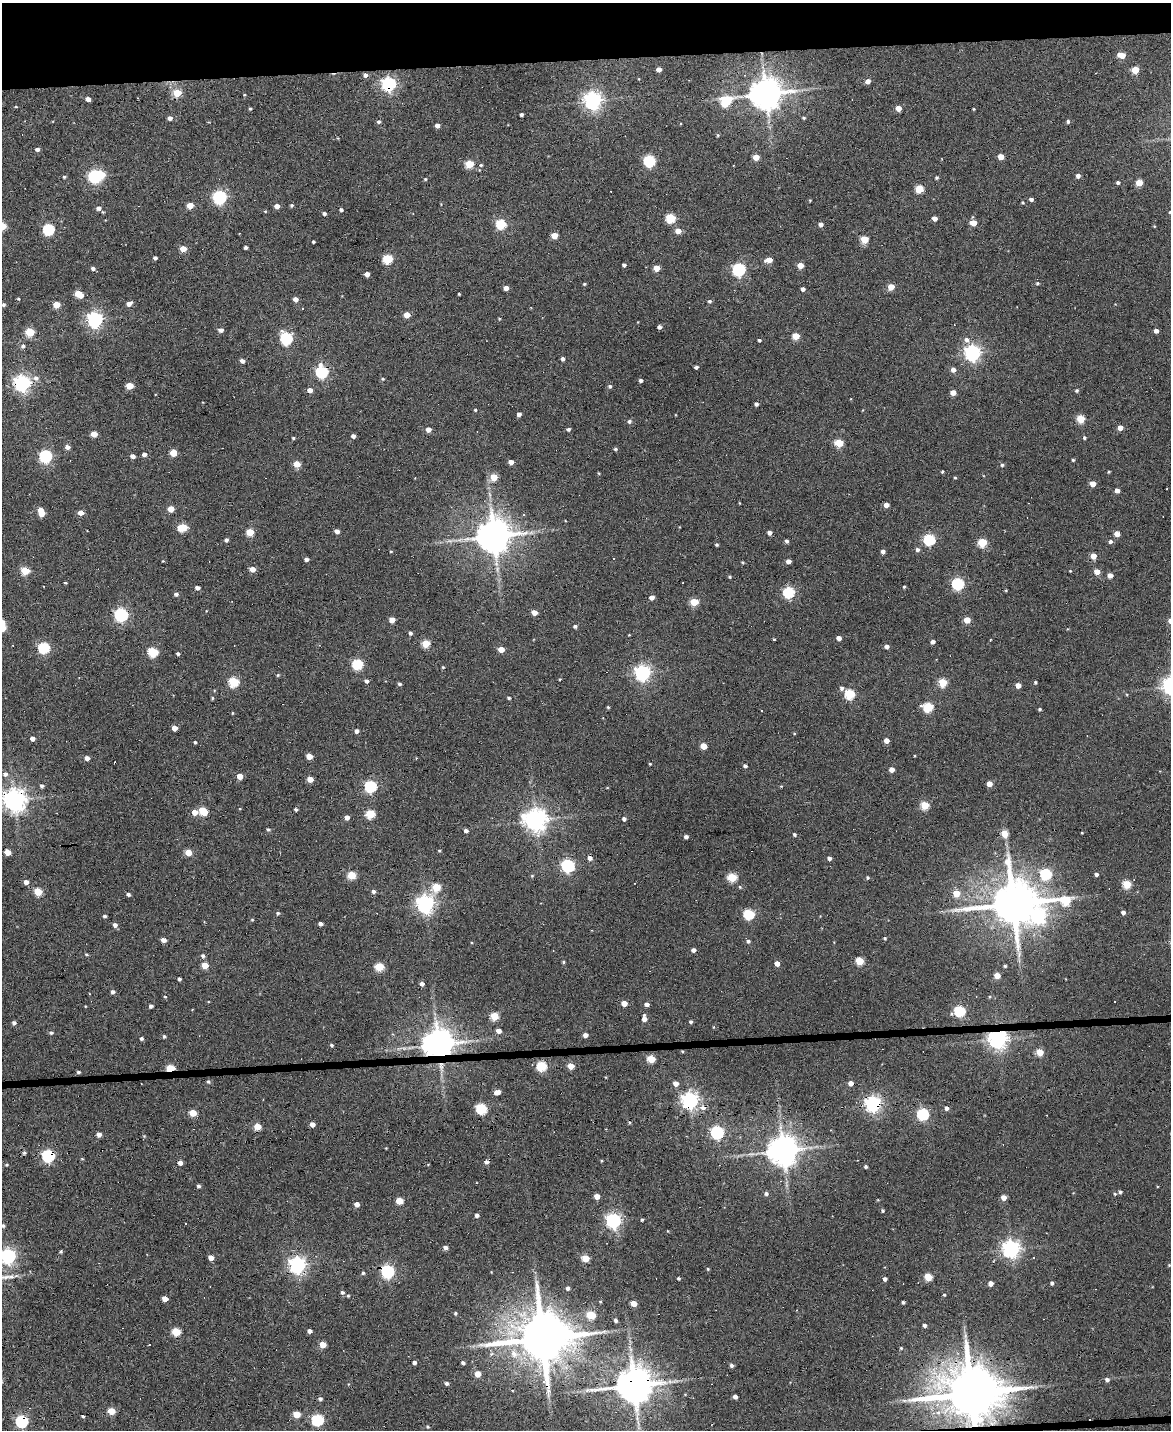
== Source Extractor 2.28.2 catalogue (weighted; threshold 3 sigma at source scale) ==
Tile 3 of 4 x 3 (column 3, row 1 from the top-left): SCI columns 2337-3505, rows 2987-4414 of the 4673 x 4652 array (HDU 1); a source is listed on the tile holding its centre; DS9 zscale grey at full resolution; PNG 1173 x 1432 px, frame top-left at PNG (2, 3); no overlay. Shown black and unused: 5% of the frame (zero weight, under 3 of 6 exposures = <1% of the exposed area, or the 3 px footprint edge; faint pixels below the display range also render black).
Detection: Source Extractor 2.28.2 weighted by HDU 2 'WHT'; one run over the whole footprint, this tile lists its part. Background 0.137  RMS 0.0091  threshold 0.0372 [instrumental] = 3 sigma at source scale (4.09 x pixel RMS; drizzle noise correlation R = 1.36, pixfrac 0.8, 0.05/0.05 arcsec/px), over >= 5 px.
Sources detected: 456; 1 too faint to see at this stretch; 2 inside a brighter object's white glare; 27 cosmic-ray / hot-pixel residue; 1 long thin detection or spike segment (spike, bleed or trail) — not listed; the other 425 listed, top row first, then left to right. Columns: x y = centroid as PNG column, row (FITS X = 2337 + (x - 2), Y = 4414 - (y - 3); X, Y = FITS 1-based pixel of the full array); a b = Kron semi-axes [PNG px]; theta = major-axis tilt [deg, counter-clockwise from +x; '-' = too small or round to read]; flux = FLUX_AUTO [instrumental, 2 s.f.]
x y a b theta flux
1122 55 6 4 -14 12
659 69 4 4 - 5.5
1135 70 5 5 - 21
365 75 5 5 - 3.1
868 81 4 4 - 5
389 84 6 6 - 210
177 93 5 5 - 25
766 93 9 9 - 1900
88 99 4 4 - 4.8
593 100 7 6 - 410
727 100 9 6 9 42
250 108 3 3 - 1
898 108 4 4 - 8.9
974 109 3 3 - 0.73
521 115 3 3 - 1.8
170 118 4 4 - 4
804 118 4 3 - 1.1
1068 121 4 4 - 1.6
379 122 5 4 - 1.7
437 125 4 4 - 4.4
718 135 5 4 - 1.1
37 149 4 3 - 3.3
756 157 4 4 - 12
1001 157 4 4 - 10
649 161 6 5 - 100
469 164 5 5 - 29
481 165 5 4 - 1.1
95 176 6 6 - 140
1078 176 4 4 - 3.4
64 177 4 4 - 1.2
936 178 4 4 - 1.3
425 179 4 4 - 1
1118 182 4 4 - 2.1
1139 183 5 4 - 20
919 189 5 5 - 27
220 197 6 6 - 180
1031 199 4 3 - 2.6
810 200 3 3 - 0.76
1023 202 4 4 - 0.96
190 205 5 4 - 11
292 205 4 4 - 1.4
277 206 4 4 - 6.5
99 208 5 4 - 3.1
341 210 4 4 - 1.8
265 211 5 4 - 0.83
103 212 4 4 - 0.78
1170 212 4 3 - 0.81
324 213 4 4 - 2.2
413 213 3 3 - 0.76
671 218 5 5 - 43
935 218 4 4 - 6
973 223 5 5 - 10
501 224 5 5 - 60
821 224 4 4 - 3.9
2 226 5 5 - 26
1154 226 4 3 - 0.71
48 230 5 5 - 89
678 231 5 5 - 8.1
554 236 5 4 - 15
864 239 5 5 - 26
313 242 3 3 - 1.2
246 247 3 3 - 1.9
183 249 5 4 - 14
155 258 4 4 - 2.2
388 259 5 5 - 55
769 260 6 4 9 9.8
624 265 4 4 - 2.3
800 265 5 4 - 11
93 268 5 4 - 2.5
656 268 5 4 - 11
739 269 6 6 - 150
367 274 4 4 - 5.1
1037 283 5 4 - 1.4
584 284 4 3 - 1.1
891 287 4 4 - 15
506 288 4 4 - 5.1
803 289 4 4 - 3.1
79 294 6 4 -34 23
459 294 3 3 - 0.81
18 299 4 3 - 0.91
295 299 4 4 - 5.3
709 301 5 4 - 1.7
129 304 6 5 - 4.6
3 305 4 4 - 1.7
56 305 5 4 - 18
303 308 2 2 - 0.67
407 315 5 4 - 10
499 318 3 3 - 0.73
95 319 6 6 - 290
659 327 4 4 - 3.5
221 330 5 4 - 3.8
1156 331 4 4 - 3.8
30 332 5 5 - 34
796 336 5 4 - 19
286 338 6 6 - 110
759 340 4 3 - 1.7
966 340 8 7 - 3.9
23 346 6 5 - 2.3
973 353 6 6 - 300
563 359 4 3 - 2.7
242 361 4 4 - 4
696 367 4 3 - 2.4
953 370 5 5 - 5.3
322 372 6 6 - 120
36 378 8 7 - 4.3
383 379 5 4 - 1.1
641 380 3 3 - 2.4
22 383 6 6 - 310
129 386 5 4 - 22
610 386 5 5 - 1.7
310 390 4 4 - 5.8
1077 391 5 4 - 1.6
953 392 4 4 - 9
756 404 4 4 - 2.4
475 410 4 4 - 0.95
863 410 4 2 - 0.58
519 414 4 4 - 4.3
1081 419 5 5 - 32
629 421 5 5 - 2
1120 428 4 4 - 7.1
428 429 4 4 - 6.2
568 429 4 4 - 2.1
94 434 5 4 - 13
353 436 4 4 - 3.6
293 438 4 3 - 1.2
1084 438 4 4 - 1.7
839 443 5 5 - 32
67 447 4 4 - 4.7
615 449 4 4 - 1.5
173 453 5 4 - 20
144 454 4 4 - 4
45 456 6 5 - 140
133 456 4 4 - 4
1073 460 3 3 - 1.5
511 462 4 4 - 6.2
297 464 5 4 - 17
1002 465 5 5 - 1.7
942 471 3 3 - 1.1
1109 472 4 3 - 0.95
599 473 4 3 - 0.79
494 477 5 4 - 20
955 478 4 3 - 0.87
1093 484 4 4 - 9.8
1117 490 4 4 - 5.7
739 503 4 2 - 0.56
886 505 4 4 - 6.4
171 509 5 4 - 12
41 512 7 5 -74 17
81 513 5 4 - 6.8
524 515 4 3 - 1.1
183 527 6 5 - 34
337 531 4 4 - 4.6
250 532 5 5 - 24
769 533 4 4 - 3.7
1117 534 4 4 - 9.8
494 536 10 9 - 2300
929 539 5 5 - 94
226 540 4 4 - 2.2
786 541 4 3 - 2.2
1110 541 4 4 - 2.7
983 543 5 5 - 41
717 545 3 3 - 1.3
917 550 5 5 - 2.4
391 551 4 3 - 0.69
883 552 4 4 - 3
1093 556 4 4 - 11
306 559 4 3 - 3
614 559 3 3 - 1.5
163 561 3 3 - 0.64
788 561 4 4 - 5.4
742 562 4 3 - 0.8
252 569 5 4 - 7.7
25 571 5 4 - 34
1070 571 3 3 - 0.65
1097 572 4 4 - 11
1110 575 4 4 - 6.4
730 576 4 3 - 1.1
65 583 3 2 - 0.97
958 584 6 5 - 110
904 587 4 3 - 0.89
197 588 4 4 - 4.1
1006 590 4 3 - 0.83
789 592 5 5 - 90
176 594 4 4 - 2.3
652 597 5 4 - 4.6
694 602 5 4 - 29
534 612 5 4 - 8.4
121 615 6 6 - 170
392 620 4 4 - 10
967 620 5 4 - 13
575 626 5 4 - 1.8
2 628 5 5 - 23
410 633 4 4 - 2.3
629 635 3 3 - 0.61
839 638 4 4 - 5
774 639 3 2 - 0.86
990 640 4 2 - 0.52
932 642 4 4 - 3.9
426 644 5 5 - 28
887 646 4 4 - 3.6
44 648 6 5 - 91
501 649 4 4 - 12
153 652 5 5 - 56
178 653 4 3 - 1.7
358 664 5 5 - 68
443 667 4 4 - 0.83
643 673 6 6 - 290
278 675 4 4 - 1.1
560 679 3 3 - 0.71
366 681 4 4 - 2.8
234 682 5 5 - 57
943 682 5 5 - 35
1035 682 4 4 - 1.2
399 684 4 3 - 1.6
1018 685 4 4 - 7.2
842 688 6 5 - 2.2
850 694 5 5 - 58
212 698 4 4 - 1
509 698 3 3 - 1.6
608 707 3 3 - 1.1
928 707 6 5 - 55
1040 709 3 3 - 1.4
232 713 4 3 - 0.73
174 728 4 4 - 7.8
357 731 4 4 - 3.1
794 734 5 3 - 0.72
32 738 4 4 - 4.6
886 740 4 4 - 7.3
195 742 4 3 - 1.2
704 746 5 4 - 15
309 756 5 4 - 12
915 756 3 2 - 0.77
87 758 4 4 - 4.8
650 764 3 3 - 0.77
745 766 4 4 - 2.4
892 770 4 4 - 6.6
5 774 6 5 - 2.9
240 776 4 4 - 11
310 779 4 4 - 9.6
989 784 4 4 - 8.5
42 786 5 5 - 2.2
370 786 6 5 - 110
781 786 4 3 - 0.75
14 800 7 7 - 780
925 805 5 5 - 37
296 809 4 3 - 1.7
203 811 6 5 - 32
195 812 5 4 - 9
370 814 5 5 - 40
347 817 4 4 - 5.3
624 819 5 4 - 2.6
536 820 8 7 - 760
268 829 4 4 - 1.4
466 831 4 3 - 3
1082 833 3 2 - 0.56
794 834 5 4 - 1.4
1005 834 5 4 - 20
686 837 4 4 - 3
439 850 3 3 - 0.87
7 852 5 4 - 12
188 852 5 4 - 16
590 858 5 4 - 3.7
829 858 4 4 - 2.9
568 866 6 6 - 150
1046 874 6 5 - 86
1096 874 3 3 - 2.7
351 875 5 5 - 37
532 876 5 4 - 0.9
732 877 5 5 - 47
868 877 4 4 - 1.2
26 882 4 4 - 4.8
1127 884 5 5 - 35
436 887 6 5 - 31
740 887 6 4 -48 1.1
38 891 5 5 - 29
373 891 5 4 - 2.3
956 893 5 5 - 18
128 894 4 3 - 2.1
1066 901 13 6 -5 44
1013 903 14 13 - 4600
425 904 7 6 - 410
1123 912 4 4 - 3.5
278 913 5 4 - 1.4
749 914 6 5 - 59
104 916 4 4 - 1.6
1038 916 10 8 55 170
252 920 4 4 - 0.81
320 924 4 4 - 3.3
115 925 5 4 - 3.5
885 938 3 3 - 1.4
163 940 4 4 - 6.3
748 941 5 4 - 2.2
553 950 3 2 - 0.45
693 950 4 4 - 3.8
86 954 5 3 - 0.99
203 956 5 5 - 2.1
859 961 5 5 - 33
564 962 4 3 - 1.1
777 964 4 4 - 6.7
205 965 5 4 - 15
1005 966 3 3 - 1.3
379 967 5 5 - 38
997 975 4 4 - 14
179 979 4 3 - 1.7
422 984 4 4 - 3.6
113 992 4 4 - 2.8
165 997 4 4 - 0.99
990 997 4 4 - 0.86
624 1003 4 4 - 9
647 1004 4 4 - 3.7
151 1006 4 4 - 2.3
960 1011 6 5 - 80
494 1016 5 5 - 27
644 1018 7 4 -87 4.9
691 1022 4 4 - 1.9
14 1023 4 4 - 2.4
714 1027 5 3 - 0.7
498 1031 4 4 - 6.3
51 1033 5 4 - 1.7
585 1035 4 4 - 4.6
164 1036 4 4 - 1.3
141 1039 4 4 - 1.9
998 1039 7 6 - 520
438 1044 9 8 - 1800
331 1045 4 4 - 1.2
682 1051 4 3 - 0.9
1040 1052 5 4 - 19
651 1059 5 4 - 26
542 1066 5 5 - 54
571 1066 5 4 - 13
170 1068 5 4 - 31
78 1072 4 3 - 1.5
606 1077 4 3 - 0.68
208 1082 5 4 - 1.5
851 1083 4 4 - 5.8
676 1084 5 4 - 5.7
497 1092 6 4 17 7.2
690 1100 6 6 - 340
873 1104 6 6 - 320
703 1108 7 5 -6 4.5
946 1108 4 4 - 3.3
481 1109 5 5 - 76
193 1113 5 4 - 19
923 1114 5 5 - 98
312 1124 4 4 - 5.7
257 1127 5 4 - 18
717 1132 6 6 - 150
99 1134 4 4 - 5
144 1136 4 4 - 0.78
386 1148 3 2 - 0.55
783 1150 9 8 - 1700
24 1153 4 4 - 1.6
48 1156 6 5 - 130
82 1159 4 3 - 0.7
601 1161 3 3 - 0.8
486 1162 5 4 - 4.1
180 1163 4 4 - 5
7 1165 5 4 - 1
866 1167 3 3 - 1.7
198 1186 4 4 - 1.8
1120 1192 4 4 - 2
766 1194 5 4 - 2.3
1115 1194 5 4 - 1.1
597 1196 4 4 - 7.7
1003 1197 5 5 - 6.4
878 1200 4 3 - 0.58
399 1201 5 4 - 19
357 1204 4 4 - 5.5
882 1210 4 3 - 1.4
477 1215 4 4 - 3.1
613 1220 6 6 - 240
642 1220 3 3 - 1.3
3 1225 4 4 - 1.7
668 1231 3 3 - 0.61
445 1247 5 4 - 3.4
1011 1249 7 6 - 410
61 1251 4 4 - 1.3
8 1256 6 6 - 240
211 1258 4 4 - 6.8
585 1258 5 4 - 22
297 1265 6 6 - 350
1169 1265 4 3 - 0.77
708 1269 4 3 - 0.95
387 1271 6 6 - 180
363 1273 4 3 - 1.5
928 1277 5 5 - 26
678 1278 3 3 - 1.3
885 1279 4 4 - 2.8
991 1283 4 4 - 5.8
1052 1283 4 4 - 2.1
568 1288 4 4 - 2
342 1292 5 4 - 2
944 1295 4 3 - 1.1
348 1296 4 4 - 0.91
165 1299 5 4 - 7.8
600 1302 3 3 - 0.75
903 1302 3 3 - 1.6
633 1303 5 4 - 12
455 1313 4 4 - 1.4
591 1315 6 5 - 31
615 1320 4 3 - 2
924 1325 4 4 - 2.3
309 1331 4 4 - 3.3
176 1332 5 5 - 31
542 1338 16 13 2 6500
323 1345 5 4 - 16
901 1348 4 4 - 1
514 1354 17 13 -48 16
414 1363 4 4 - 2.6
463 1363 4 4 - 2.1
731 1365 5 5 - 2
478 1374 5 5 - 11
1107 1380 5 5 - 2.8
446 1383 4 4 - 2.4
634 1385 11 10 - 2700
972 1393 18 13 -1 7300
685 1394 4 4 - 0.76
735 1397 4 4 - 3.7
320 1399 5 4 - 2.2
111 1411 5 4 - 19
297 1414 5 4 - 18
83 1416 3 3 - 1.2
317 1420 6 5 - 99
22 1421 6 5 - 120
428 1427 4 4 - 1.2
Overlapping masked pixels (flux is a lower limit): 19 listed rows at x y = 389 84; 322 372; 22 383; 121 615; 14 800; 998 1039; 438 1044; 682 1051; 170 1068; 690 1100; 873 1104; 703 1108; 48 1156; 486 1162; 297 1265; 542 1338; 634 1385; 972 1393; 22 1421
Isophote crosses this tile's border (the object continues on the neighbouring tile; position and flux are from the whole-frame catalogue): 6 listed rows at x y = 1170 212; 2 226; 2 628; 14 800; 3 1225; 8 1256